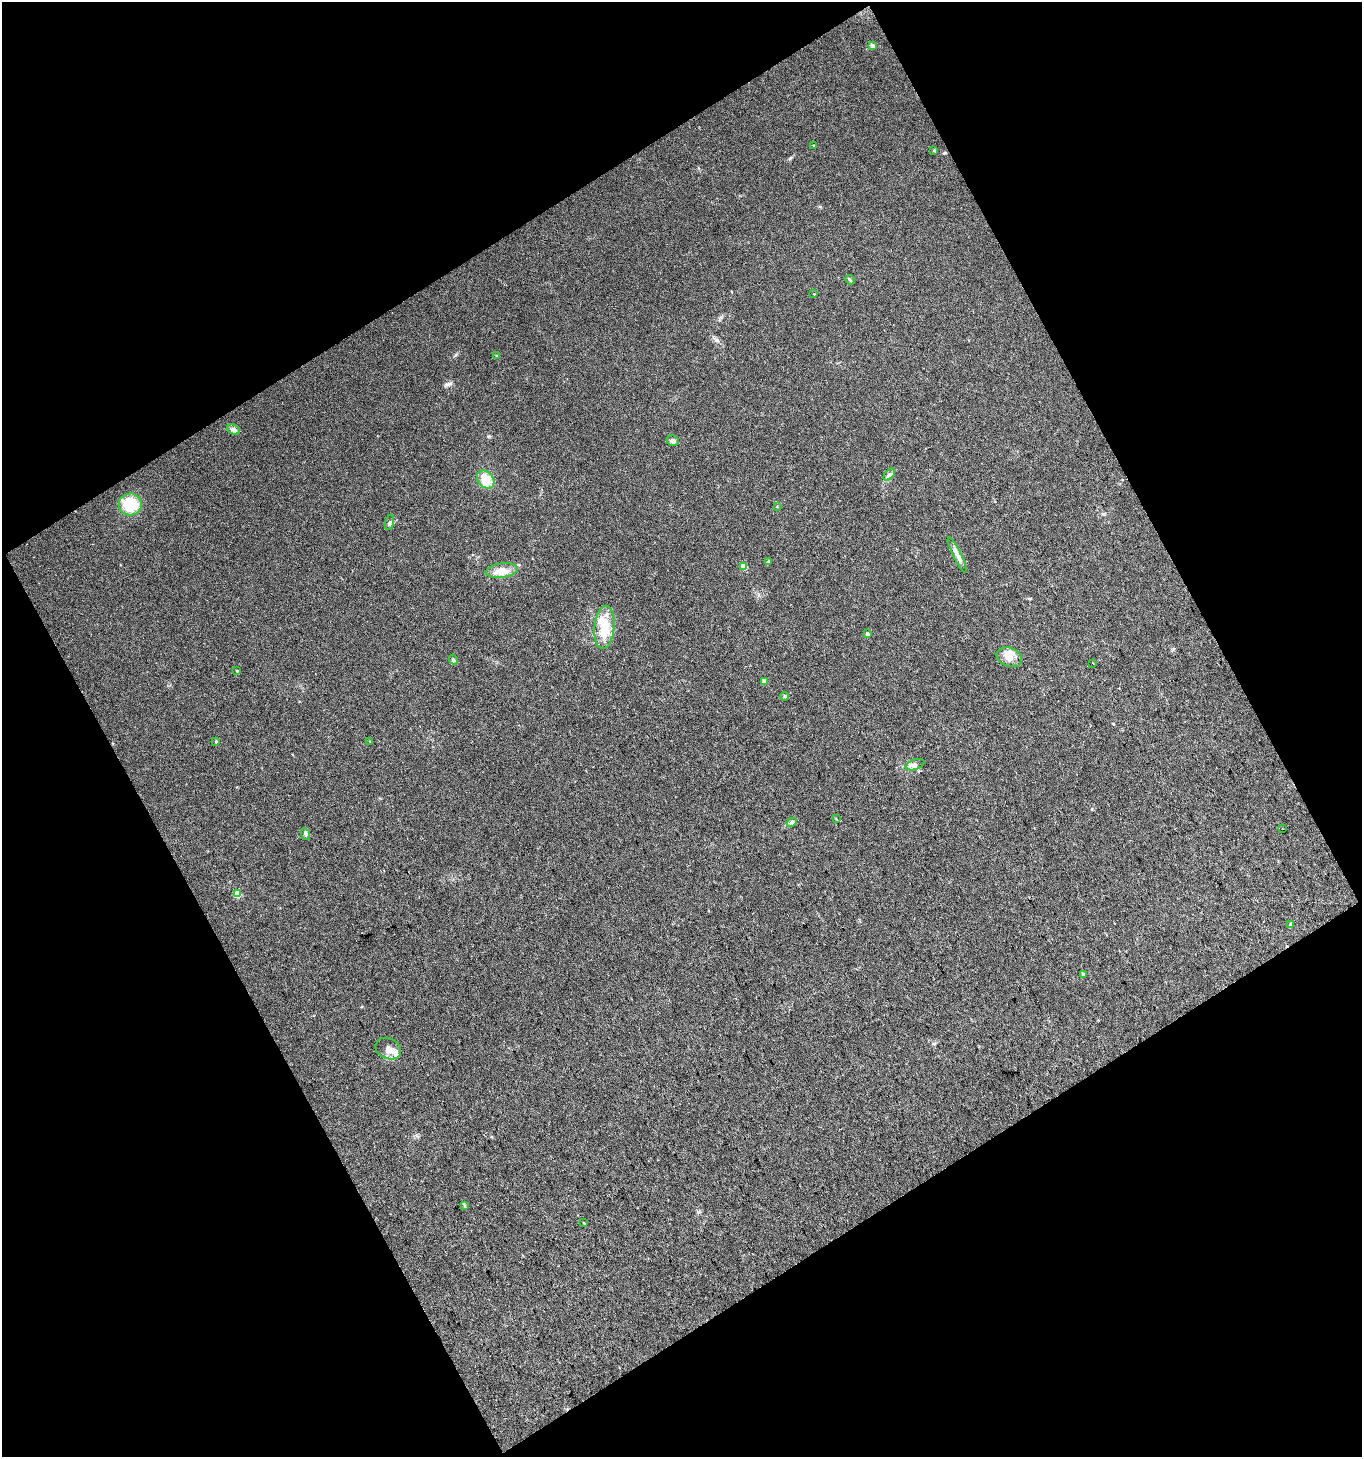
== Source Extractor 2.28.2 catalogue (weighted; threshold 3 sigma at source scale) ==
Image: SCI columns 65-2784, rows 2-2911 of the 2866 x 2911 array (HDU 1 of 3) = the unmasked area's bounding box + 8 px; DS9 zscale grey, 2 x 2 block average (1 PNG px = mean of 2 x 2 image px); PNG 1364 x 1459 px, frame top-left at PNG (2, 2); each listed source drawn as its Kron ellipse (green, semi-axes under 4 px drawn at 4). Shown black and unused: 47% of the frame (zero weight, under 3 of 4 exposures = <1% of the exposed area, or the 3 px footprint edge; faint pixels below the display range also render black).
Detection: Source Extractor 2.28.2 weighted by HDU 2 'WHT'. Background 0.0244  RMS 0.0045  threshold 0.0203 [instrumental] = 3 sigma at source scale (4.5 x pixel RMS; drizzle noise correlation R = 1.50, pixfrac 1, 0.0396/0.0396 arcsec/px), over >= 5 px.
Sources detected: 42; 4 inside a brighter listed object's ellipse — not listed separately; the other 38 listed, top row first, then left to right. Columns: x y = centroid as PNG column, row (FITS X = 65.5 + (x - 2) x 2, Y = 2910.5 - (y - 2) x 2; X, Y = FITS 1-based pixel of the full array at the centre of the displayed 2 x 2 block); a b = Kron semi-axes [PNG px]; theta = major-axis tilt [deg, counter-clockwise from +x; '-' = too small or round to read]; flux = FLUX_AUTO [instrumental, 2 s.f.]
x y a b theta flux
873 46 3 2 - 12
813 145 2 2 - 0.59
934 150 3 2 - 0.6
850 280 5 3 - 1.2
814 294 2 2 - 0.66
497 356 3 3 - 1.5
234 430 6 4 -25 3.7
673 441 6 5 - 3
889 474 7 4 48 3.1
486 479 10 7 -49 18
130 504 11 11 - 39
777 507 3 2 - 0.58
389 522 8 3 76 2.1
957 555 19 4 -64 6.8
769 561 4 3 - 1.4
744 566 3 3 - 18
502 571 16 7 8 11
604 627 22 10 84 23
867 634 2 2 - 4.2
1009 657 13 9 -21 12
453 660 5 3 - 1.6
1093 663 2 2 - 1
237 671 3 2 - 0.81
764 681 3 2 - 11
785 696 4 4 - 1.6
216 741 3 3 - 1.1
370 741 3 2 - 0.68
915 765 10 5 19 4.3
836 819 3 2 - 0.66
792 822 5 4 - 2
1282 828 2 2 - 0.55
305 834 6 4 -66 2.3
237 894 3 3 - 30
1290 925 4 3 - 1.1
1083 974 3 3 - 2.2
388 1049 13 10 -24 9.7
465 1206 3 3 - 1
584 1223 4 2 - 0.67
Diffuse or blended objects may show on this block-average render without a row.